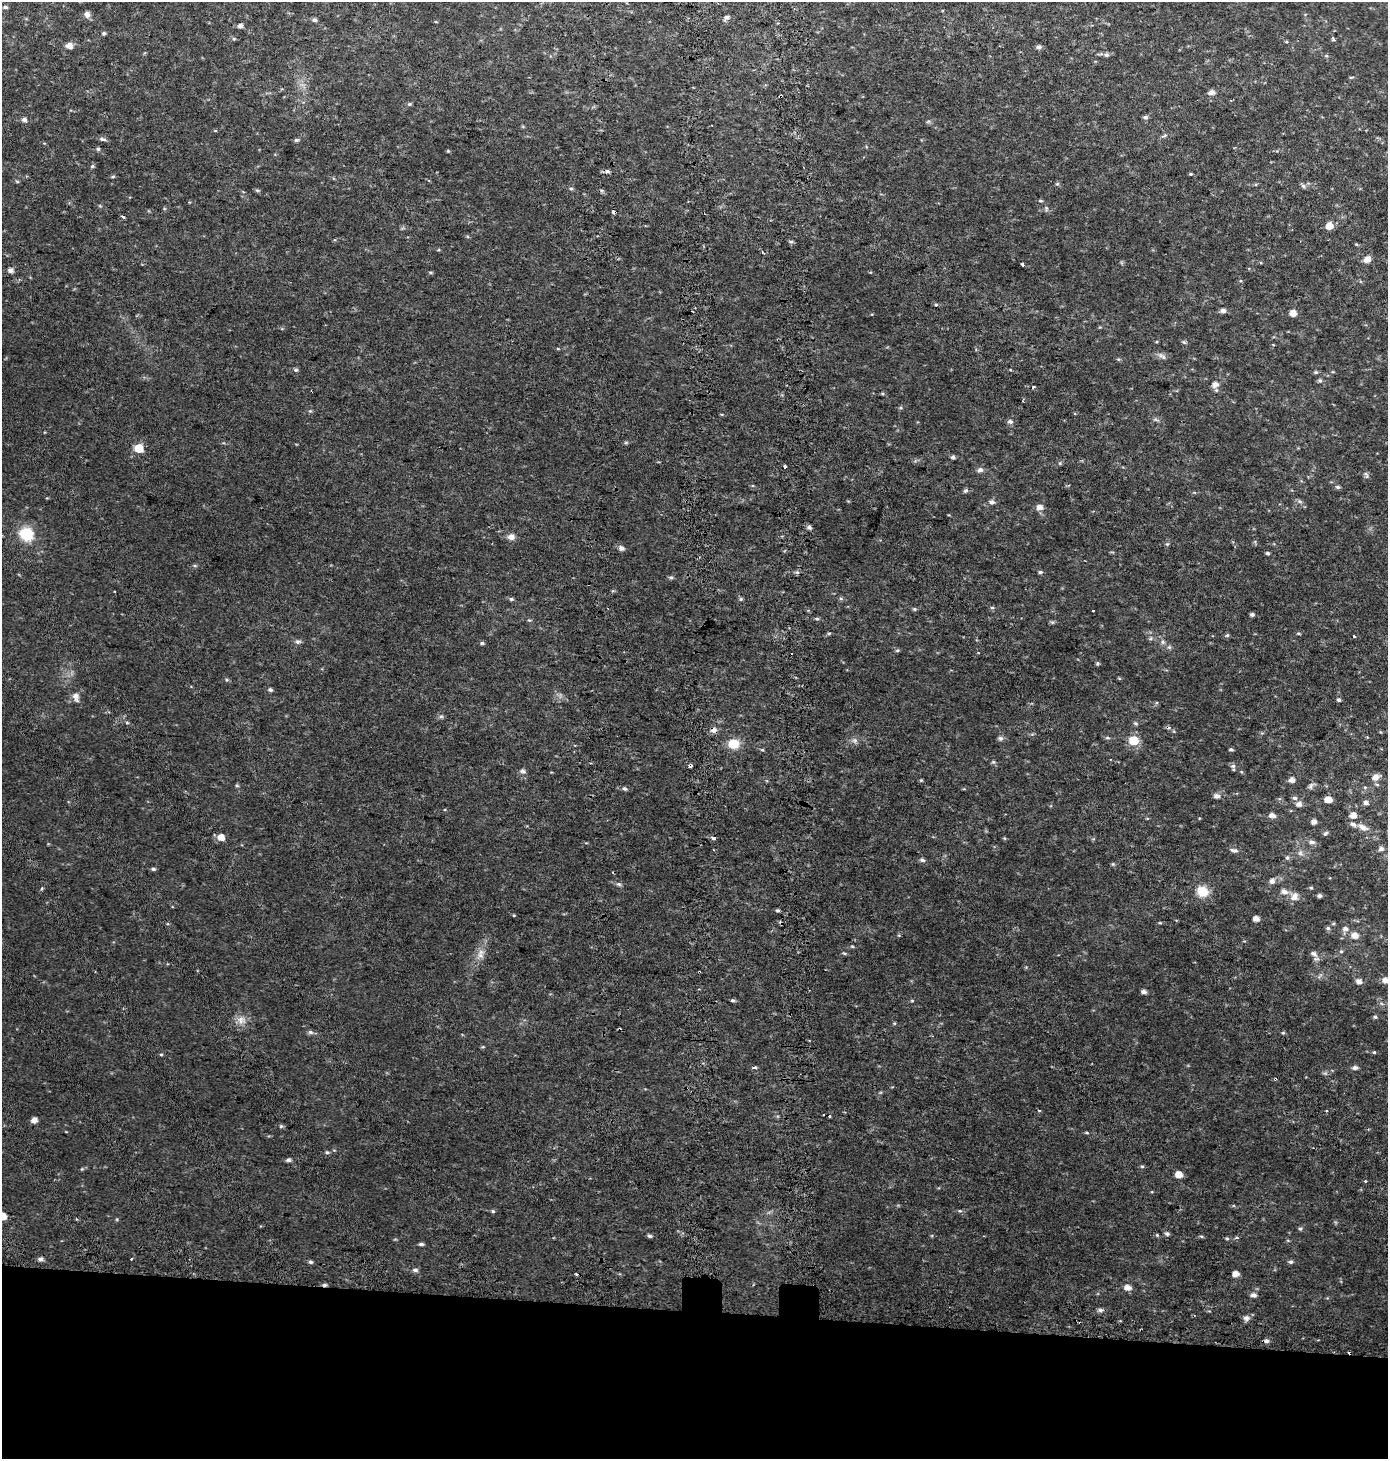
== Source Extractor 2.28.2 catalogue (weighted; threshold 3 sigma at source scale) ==
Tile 8 of 3 x 3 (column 2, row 3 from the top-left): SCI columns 1721-3106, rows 63-1519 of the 4819 x 4478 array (HDU 1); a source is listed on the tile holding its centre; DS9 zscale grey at full resolution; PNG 1390 x 1461 px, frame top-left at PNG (2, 2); no overlay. Shown black and unused: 10% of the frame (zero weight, under 2 of 3 exposures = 6% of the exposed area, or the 3 px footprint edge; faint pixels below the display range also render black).
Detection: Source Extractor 2.28.2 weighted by HDU 2 'WHT'; one run over the whole footprint, this tile lists its part. Background 0.0305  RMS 0.008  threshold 0.0359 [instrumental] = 3 sigma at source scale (4.5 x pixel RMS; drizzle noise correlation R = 1.50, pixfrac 1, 0.0396/0.0396 arcsec/px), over >= 5 px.
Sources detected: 232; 1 too faint to see at this stretch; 12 cosmic-ray / hot-pixel residue — not listed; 1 inside a brighter listed object's ellipse — not listed separately; the other 218 listed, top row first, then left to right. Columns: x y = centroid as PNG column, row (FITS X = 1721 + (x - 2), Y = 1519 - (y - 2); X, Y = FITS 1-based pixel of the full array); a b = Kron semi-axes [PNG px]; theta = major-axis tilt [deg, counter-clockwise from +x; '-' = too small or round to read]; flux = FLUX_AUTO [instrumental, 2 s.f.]
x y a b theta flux
5 7 6 5 - 2
87 14 7 6 - 3.8
726 18 7 5 40 2.2
314 20 5 4 - 1.9
436 22 5 3 - 0.62
240 26 5 4 - 3.7
104 33 4 4 - 1.5
234 39 5 4 - 1
1333 39 4 3 - 1.8
69 46 7 5 -7 5.8
1039 47 5 5 - 2.6
1107 55 6 5 - 1.9
1326 56 5 3 - 0.91
1351 77 7 3 9 0.97
1211 92 7 5 7 3.9
409 104 6 5 - 1.2
1145 117 6 5 - 2.2
24 119 6 5 - 3
928 122 6 4 20 1.2
215 130 5 3 - 0.72
1164 135 9 4 22 1.6
102 139 10 5 -13 2
296 140 6 4 13 1.7
98 149 5 5 - 1.4
448 151 5 4 - 0.82
92 166 6 4 23 1.2
607 171 6 5 - 1.9
1191 174 4 3 - 0.9
113 177 6 3 9 1.1
17 181 6 4 -2 0.92
1057 184 6 4 18 1
1303 186 8 5 -38 1.9
571 188 5 5 - 1.4
257 190 6 4 -3 1.2
1041 201 6 4 -1 1.1
1046 208 7 5 -81 1.5
614 212 4 3 - 9
123 217 5 3 - 1.2
1329 226 5 5 - 10
791 242 6 4 0 1.3
1356 244 5 3 - 0.84
1367 259 6 5 - 7.1
1022 264 3 3 - 1.6
10 270 6 5 - 3.5
430 272 6 4 -6 0.97
936 304 5 4 - 0.94
1223 311 6 5 - 3.2
1293 313 5 5 - 8.1
1184 342 7 4 -44 1.2
1162 356 14 5 -34 2.8
296 370 6 5 - 1.6
1316 372 6 4 0 1.2
1333 372 5 3 - 0.73
1320 380 6 6 - 1.6
1215 384 7 6 - 4.9
1033 387 3 3 - 1.9
1023 401 3 2 - 0.72
310 411 6 5 - 1.1
1156 420 10 3 -15 1.6
1010 422 7 6 - 2.4
626 442 6 4 0 1
139 448 6 5 - 26
953 457 5 4 - 1.9
1060 463 5 4 - 1.1
784 467 3 3 - 13
980 470 8 7 - 2.7
1367 476 7 4 -83 1.5
1338 487 7 4 -9 1.4
966 490 6 5 - 1.8
1300 501 7 5 -31 1.7
992 502 6 6 - 2.9
1040 507 6 6 - 5.5
809 527 6 5 - 2.3
26 534 11 10 - 35
511 537 9 7 15 4.6
1167 544 6 4 42 1
621 548 6 5 - 3.6
1268 553 4 4 - 1.4
195 565 7 3 -9 1
797 572 5 4 - 1.4
1040 572 5 4 - 1.4
671 577 6 5 - 1.4
841 598 6 4 -2 1.3
511 599 5 5 - 1.3
741 599 6 5 - 1.3
992 608 5 5 - 1.2
915 609 6 5 - 1.1
1093 611 3 3 - 1.6
1252 615 5 4 - 1.9
817 619 7 4 -5 1.3
529 620 5 4 - 1
1052 622 6 4 -18 1.2
829 633 6 3 18 1
1298 633 6 4 -6 1
1227 635 5 4 - 1.2
1353 637 3 3 - 2.8
298 642 9 6 0 2.1
1163 642 8 5 -84 2.2
482 643 6 4 1 1.4
1169 647 6 5 - 1.4
897 650 6 5 - 1.2
1097 663 5 5 - 1.2
227 680 6 5 - 1.2
270 690 5 4 - 1.8
76 697 14 9 -73 4.7
1339 700 5 4 - 1.7
441 716 6 5 - 1.5
127 723 5 3 - 0.87
1136 723 6 5 - 1.4
714 730 9 8 - 3.7
1000 738 8 6 -7 2.1
1107 738 7 4 -8 1.3
855 740 8 5 -45 2.1
1134 740 6 5 - 31
733 744 12 10 2 15
1231 749 4 3 - 1.4
762 750 5 3 - 0.93
993 762 6 5 - 1.3
690 766 4 3 - 10
1233 766 7 6 - 2.2
522 771 7 6 - 2.6
1376 777 8 6 22 5.5
921 780 4 4 - 0.9
1292 780 5 5 - 4.7
237 785 5 4 - 1.1
1377 785 6 4 -2 1
1311 786 11 6 47 2.3
1365 787 5 3 - 0.85
624 788 6 5 - 1.8
1217 796 6 5 - 4.1
1295 798 7 5 -3 2
1328 799 5 5 - 9.2
1366 803 5 4 - 3.3
1299 804 6 5 - 4
1272 815 6 5 - 4.2
1353 815 6 5 - 6.3
1314 822 5 4 - 4.2
1363 827 11 6 -31 5.9
1325 833 7 4 44 1.4
221 837 6 5 - 8.4
714 838 4 3 - 5.8
1312 842 7 5 -3 2.8
1381 849 6 5 - 3
1234 850 11 5 -11 2.7
1300 853 8 6 -69 2.5
1287 857 6 5 - 1.5
922 860 7 5 -18 2.1
1113 864 5 5 - 0.98
153 869 6 4 -2 1.4
1272 881 6 5 - 3.7
619 884 7 5 -21 1.7
42 888 5 4 - 0.91
1311 888 5 4 - 0.95
1202 891 16 13 -27 13
1284 891 7 6 - 5
1319 896 5 4 - 1.9
1294 897 8 7 - 6.5
777 910 4 4 - 1.3
514 915 5 3 - 0.62
1256 919 5 4 - 5.6
1160 923 5 3 - 0.74
1328 928 6 5 - 1.4
1345 929 8 7 - 3.2
1355 935 6 6 - 7.1
852 946 5 3 - 0.86
1341 951 5 4 - 0.99
844 953 6 3 -19 0.99
1314 954 12 7 -42 3.4
480 955 12 9 29 5.5
1385 980 6 5 - 5
1359 981 6 5 - 4.2
1144 992 5 4 - 3.4
733 1000 6 4 -14 1.4
912 1001 5 3 - 0.82
1375 1017 5 4 - 1.3
241 1020 14 13 - 7.1
894 1023 5 3 - 0.81
310 1032 8 5 -10 2.1
1283 1033 5 5 - 0.92
483 1047 5 3 - 0.81
1374 1052 5 4 - 0.88
161 1054 5 3 - 0.88
755 1067 6 4 5 1.2
1355 1068 6 5 - 2.7
1275 1079 4 3 - 1.7
829 1116 3 3 - 4.4
34 1120 5 4 - 5.7
281 1126 6 5 - 1.2
1087 1133 5 3 - 0.85
327 1152 6 5 - 1.4
288 1160 5 4 - 2.3
1142 1166 5 4 - 1
82 1169 5 4 - 0.87
1179 1174 5 5 - 11
1365 1181 4 4 - 0.72
493 1211 5 4 - 1.2
960 1211 6 3 -17 1.1
2 1216 5 5 - 17
1300 1228 6 5 - 1.3
1167 1234 6 5 - 1.9
1157 1235 5 4 - 0.97
649 1236 5 4 - 1.7
1201 1236 6 3 -18 0.97
1227 1238 5 4 - 1.1
1237 1238 4 3 - 2.2
421 1244 5 4 - 1.9
40 1259 5 5 - 2.8
131 1259 3 2 - 0.87
311 1262 6 4 -16 1.6
1291 1262 6 5 - 1.7
415 1270 7 4 -7 2.1
576 1274 3 3 - 3.5
1236 1274 5 4 - 6.1
1128 1287 7 5 -10 5.8
1253 1295 6 5 - 3.3
1101 1310 6 5 - 2.5
1246 1318 7 6 - 3.5
1266 1341 7 5 -4 2.4
Overlapping masked pixels (flux is a lower limit): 4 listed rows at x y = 614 212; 714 730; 690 766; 1275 1079
Isophote crosses this tile's border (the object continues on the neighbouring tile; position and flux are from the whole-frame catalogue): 3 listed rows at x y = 1381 849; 1385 980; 2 1216